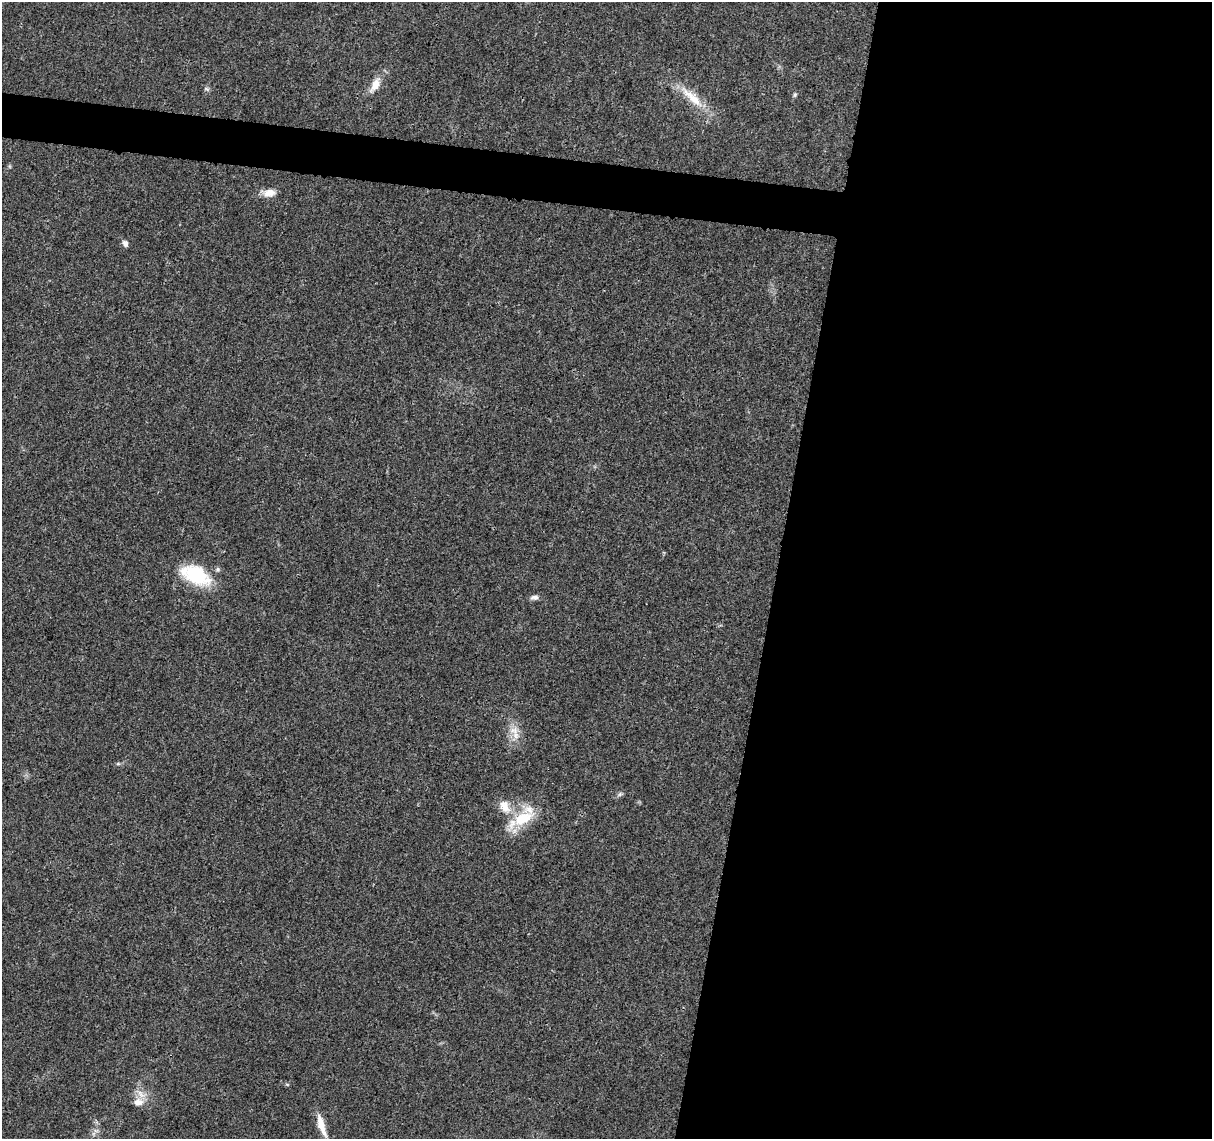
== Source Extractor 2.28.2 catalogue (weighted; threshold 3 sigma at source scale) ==
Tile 12 of 4 x 4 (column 4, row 3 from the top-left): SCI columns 3636-4845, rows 1363-2499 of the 4856 x 5063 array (HDU 1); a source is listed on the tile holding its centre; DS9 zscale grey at full resolution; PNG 1214 x 1141 px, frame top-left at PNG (2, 2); no overlay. Shown black and unused: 39% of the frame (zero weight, under 3 of 4 exposures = <1% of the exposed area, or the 3 px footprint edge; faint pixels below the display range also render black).
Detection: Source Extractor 2.28.2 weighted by HDU 2 'WHT'; one run over the whole footprint, this tile lists its part. Background 0.0252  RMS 0.0024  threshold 0.011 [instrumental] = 3 sigma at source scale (4.5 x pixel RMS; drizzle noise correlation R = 1.50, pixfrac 1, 0.0396/0.0396 arcsec/px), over >= 5 px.
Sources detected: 15; all 15 listed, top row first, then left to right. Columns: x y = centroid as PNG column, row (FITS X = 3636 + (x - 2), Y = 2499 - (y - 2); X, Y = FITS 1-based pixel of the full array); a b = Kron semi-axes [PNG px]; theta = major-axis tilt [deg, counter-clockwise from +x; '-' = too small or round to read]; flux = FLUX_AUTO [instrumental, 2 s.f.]
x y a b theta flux
375 85 21 10 61 3
207 89 7 4 -70 0.44
795 95 6 5 - 0.39
692 97 42 11 -42 6.4
269 193 16 9 6 2.2
125 243 8 6 -60 0.84
195 575 38 20 -26 13
534 597 11 6 3 0.94
514 730 14 10 -2 2.3
118 764 6 4 0 0.36
620 794 6 5 - 0.48
505 806 21 13 -59 3.8
523 819 32 16 27 8.7
138 1102 15 11 2 2.4
321 1125 31 8 -72 3.7